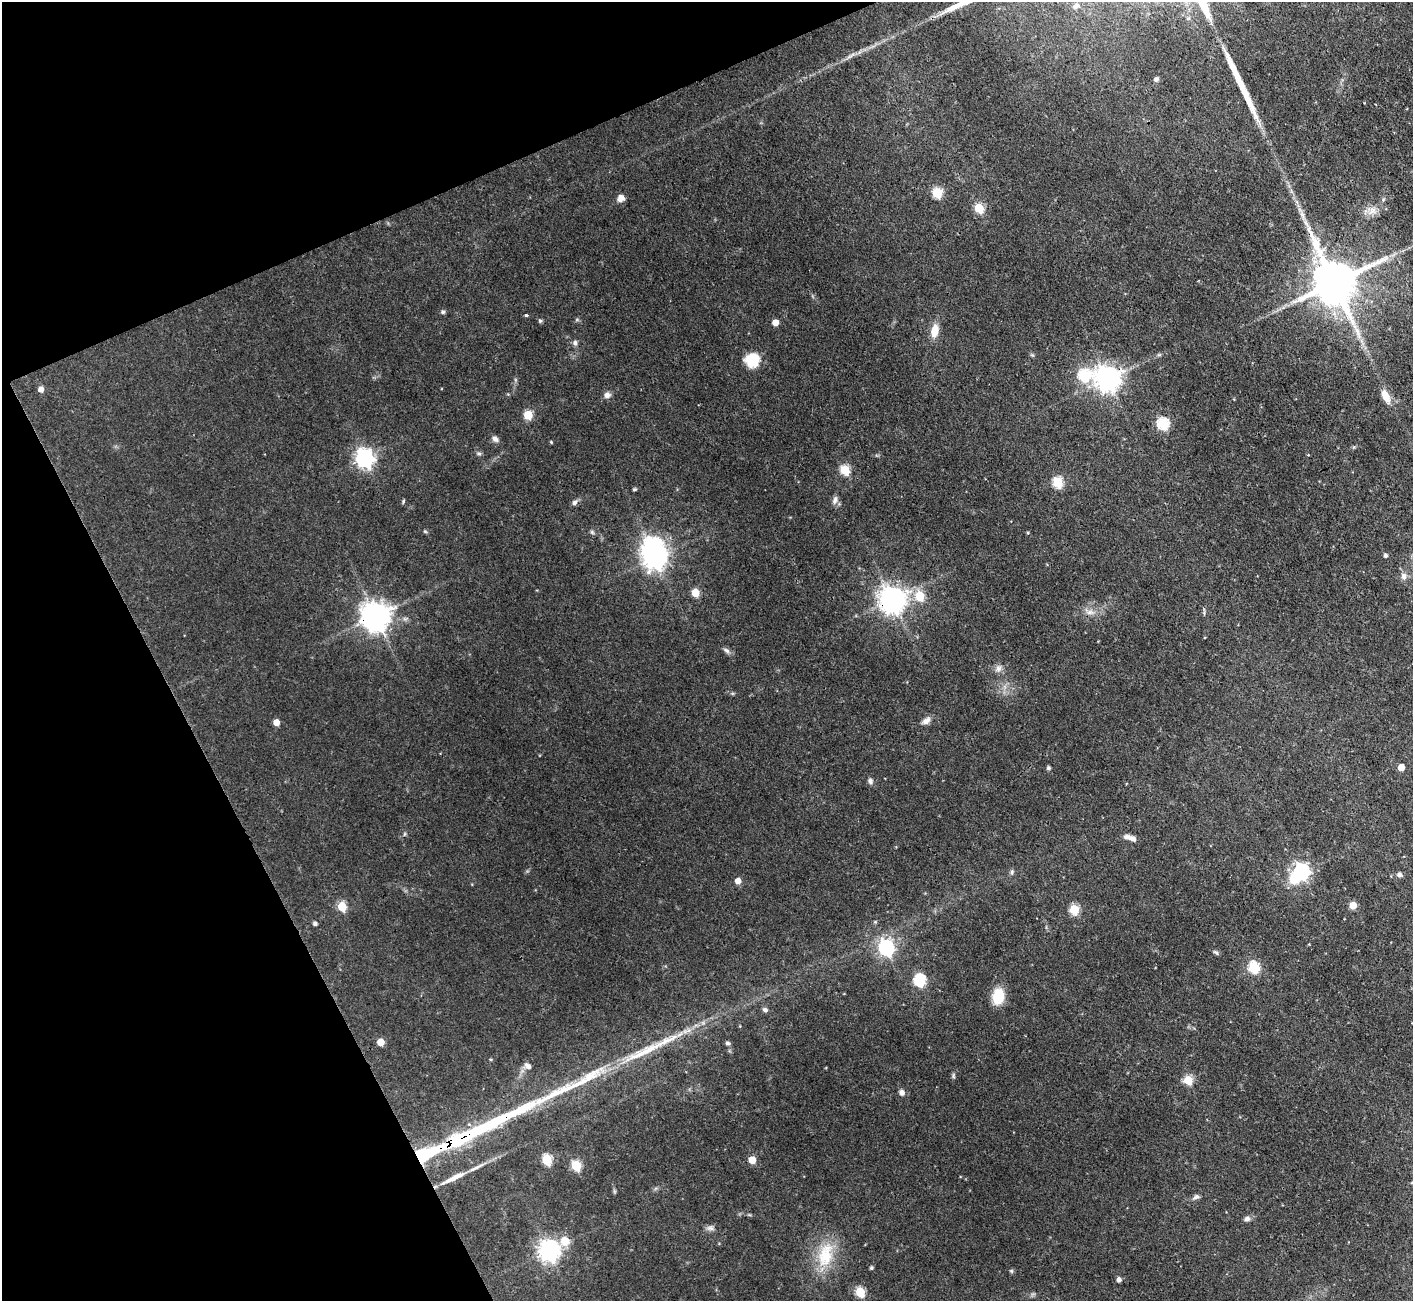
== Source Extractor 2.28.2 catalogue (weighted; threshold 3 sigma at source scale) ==
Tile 5 of 4 x 4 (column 1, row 2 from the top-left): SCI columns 2-1412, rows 2884-4182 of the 5648 x 5633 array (HDU 1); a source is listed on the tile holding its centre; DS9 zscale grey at full resolution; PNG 1415 x 1303 px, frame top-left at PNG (2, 2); no overlay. Shown black and unused: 22% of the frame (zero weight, under 3 of 4 exposures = <1% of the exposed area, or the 3 px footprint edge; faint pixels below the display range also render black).
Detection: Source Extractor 2.28.2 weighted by HDU 2 'WHT'; one run over the whole footprint, this tile lists its part. Background 0.0568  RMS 0.0043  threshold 0.0194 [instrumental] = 3 sigma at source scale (4.5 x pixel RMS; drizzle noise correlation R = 1.50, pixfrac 1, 0.05/0.05 arcsec/px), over >= 5 px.
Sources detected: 91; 1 inside a brighter object's white glare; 3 long thin detections or spike segments (spike, bleed or trail) — not listed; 2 inside a brighter listed object's ellipse — not listed separately; the other 85 listed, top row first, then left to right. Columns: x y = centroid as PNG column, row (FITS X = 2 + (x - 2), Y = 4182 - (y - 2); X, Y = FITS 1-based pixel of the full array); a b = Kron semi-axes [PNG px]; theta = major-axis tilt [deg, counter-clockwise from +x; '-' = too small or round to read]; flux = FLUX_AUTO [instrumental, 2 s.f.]
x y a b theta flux
1076 6 12 9 30 2.9
1156 79 7 5 31 1
937 193 5 5 - 25
621 198 8 7 - 2.4
979 208 5 5 - 21
1372 210 11 6 59 2.4
1334 283 13 13 - 1700
443 312 6 5 - 0.8
526 315 4 3 - 0.89
540 321 5 4 - 0.64
775 322 5 5 - 4.2
935 331 13 8 78 5.9
575 343 7 6 - 1.1
752 360 14 13 - 11
1084 375 7 6 - 37
1108 379 8 8 - 420
41 389 5 5 - 2.7
607 395 8 8 - 1.8
1386 396 16 8 -63 4.9
528 415 5 5 - 17
1163 423 6 6 - 40
495 439 9 7 -41 1.6
551 442 4 3 - 0.37
479 454 6 4 -19 0.69
364 458 7 7 - 190
845 470 5 5 - 22
1058 482 6 5 - 31
634 489 5 4 - 0.55
835 500 12 6 72 1.6
574 502 7 6 - 1.3
425 531 6 3 -19 0.5
592 532 7 4 -46 0.71
1385 555 4 4 - 0.99
654 558 8 7 - 280
1404 576 9 7 -88 1.8
695 593 5 5 - 12
920 596 5 5 - 21
892 600 8 8 - 460
1090 612 8 6 -44 1.7
376 616 9 9 - 600
726 650 11 5 -34 1.3
998 668 9 8 - 1.9
926 721 12 7 33 2.1
276 722 5 4 - 3.9
1401 767 5 5 - 5.7
1049 768 4 4 - 0.92
870 781 7 6 - 1.2
404 834 6 3 71 0.52
1132 839 10 6 -22 2
1012 872 7 5 78 0.81
1301 872 9 7 47 120
1399 875 6 5 - 1.1
738 881 5 5 - 3.7
1353 905 5 5 - 7.9
342 906 5 5 - 18
1074 909 5 5 - 21
315 924 5 4 - 1.1
886 948 7 6 - 110
1216 952 8 4 -27 0.77
1254 967 6 5 - 36
919 980 6 6 - 44
998 996 16 11 81 12
765 1010 7 5 -23 1.2
380 1042 5 5 - 7.9
728 1043 6 5 - 0.79
491 1059 4 3 - 0.39
528 1066 9 6 -37 1.7
953 1076 8 4 -82 0.71
1188 1080 5 5 - 16
902 1092 7 6 - 1.6
457 1140 27 8 27 45
426 1154 32 8 24 44
547 1160 5 5 - 27
752 1160 5 5 - 8.8
576 1166 6 5 - 21
453 1178 29 5 26 6.1
1196 1197 10 6 25 1.3
1247 1219 7 6 - 1.5
710 1228 10 6 -7 1.5
565 1241 10 9 - 6.3
549 1251 7 7 - 270
825 1255 39 20 77 18
871 1268 5 4 - 0.72
1119 1280 5 4 - 1.7
860 1292 5 5 - 22
Overlapping masked pixels (flux is a lower limit): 5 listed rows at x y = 1108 379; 892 600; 376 616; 457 1140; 426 1154